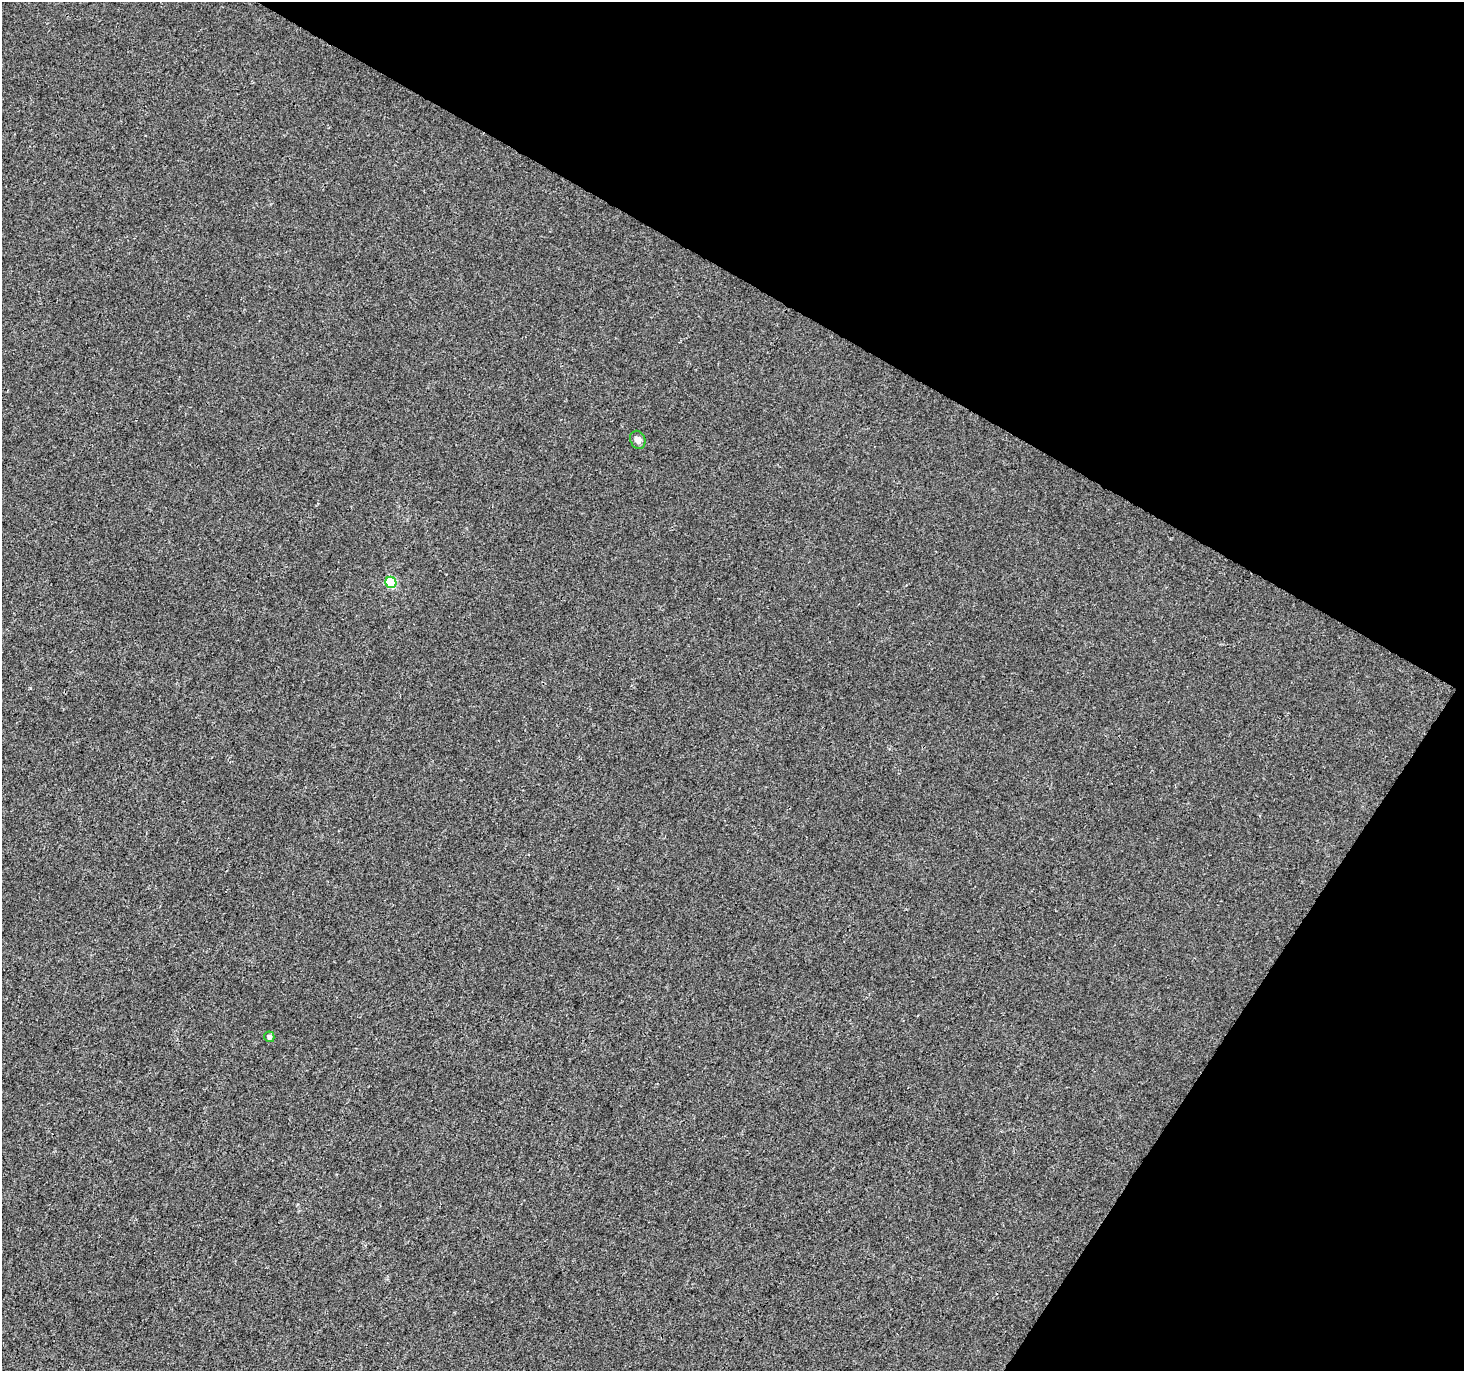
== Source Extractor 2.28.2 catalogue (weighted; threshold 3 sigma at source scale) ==
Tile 8 of 4 x 4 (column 4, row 2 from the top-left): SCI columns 4394-5855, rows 3000-4368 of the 5856 x 5932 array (HDU 1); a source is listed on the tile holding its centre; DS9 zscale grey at full resolution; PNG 1466 x 1373 px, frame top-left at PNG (2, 2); each listed source drawn as its Kron ellipse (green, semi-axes under 4 px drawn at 4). Shown black and unused: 29% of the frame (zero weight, under 3 of 4 exposures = <1% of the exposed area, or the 3 px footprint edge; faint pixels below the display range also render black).
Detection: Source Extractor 2.28.2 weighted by HDU 2 'WHT'; one run over the whole footprint, this tile lists its part. Background 0.0017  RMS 0.003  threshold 0.0137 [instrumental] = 3 sigma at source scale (4.5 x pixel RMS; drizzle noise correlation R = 1.50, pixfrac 1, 0.0396/0.0396 arcsec/px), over >= 5 px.
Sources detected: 3; all 3 listed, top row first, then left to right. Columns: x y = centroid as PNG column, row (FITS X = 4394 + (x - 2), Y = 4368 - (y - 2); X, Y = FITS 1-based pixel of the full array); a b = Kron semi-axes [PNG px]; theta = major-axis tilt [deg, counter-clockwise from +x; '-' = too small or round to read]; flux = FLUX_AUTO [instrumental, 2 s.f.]
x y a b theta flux
638 440 9 7 -66 1.5
391 582 6 5 - 20
269 1037 5 5 - 1.2